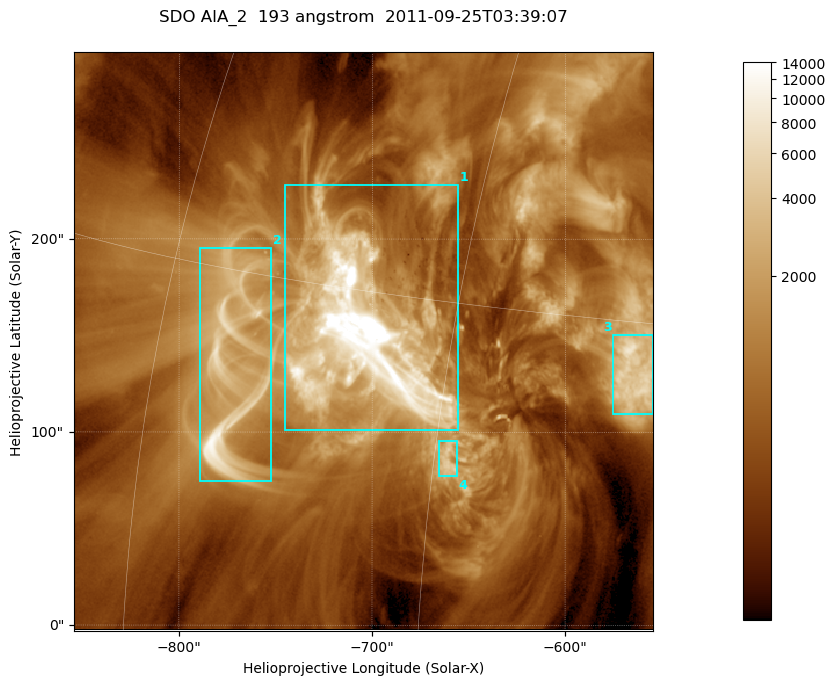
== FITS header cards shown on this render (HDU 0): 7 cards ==
TELESCOP= 'SDO     '           /
INSTRUME= 'AIA_2   '           /
WAVELNTH=                  193 /
WAVEUNIT= 'angstrom'           /
DATE-OBS= '2011-09-25T03:39:07.84' /
CTYPE1  = 'HPLN-TAN'           /
CTYPE2  = 'HPLT-TAN'           /

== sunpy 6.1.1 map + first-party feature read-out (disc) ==
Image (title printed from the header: SDO AIA_2  193 angstrom  2011-09-25T03:39:07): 499 x 499 px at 0.601 arcsec/px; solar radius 957 arcsec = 1592 px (partial field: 3.1% of the solar disc is inside the frame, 100% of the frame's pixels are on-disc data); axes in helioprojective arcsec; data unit not stated in the header (colour bar unlabelled)
Orientation: roll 0.0578 deg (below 1 deg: not rotated)
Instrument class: DISC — disc imager (sunpy class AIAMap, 193 A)
Bright regions (active regions / flare kernels): reference = the on-disc median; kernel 5 px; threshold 5 sigma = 2244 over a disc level ~666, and >= 1.15x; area >= 249 px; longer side >= 6 px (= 3.6 arcsec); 4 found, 4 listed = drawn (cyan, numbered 1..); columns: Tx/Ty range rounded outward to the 2 arcsec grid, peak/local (2 s.f.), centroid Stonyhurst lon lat
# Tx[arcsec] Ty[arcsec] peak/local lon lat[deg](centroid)
1 -746..-654 100..228 81 -49 +14
2 -790..-752 74..196 18 -56 +12
3 -576..-554 110..152 11 -37 +13
4 -666..-656 76..96 6.7 -44 +10